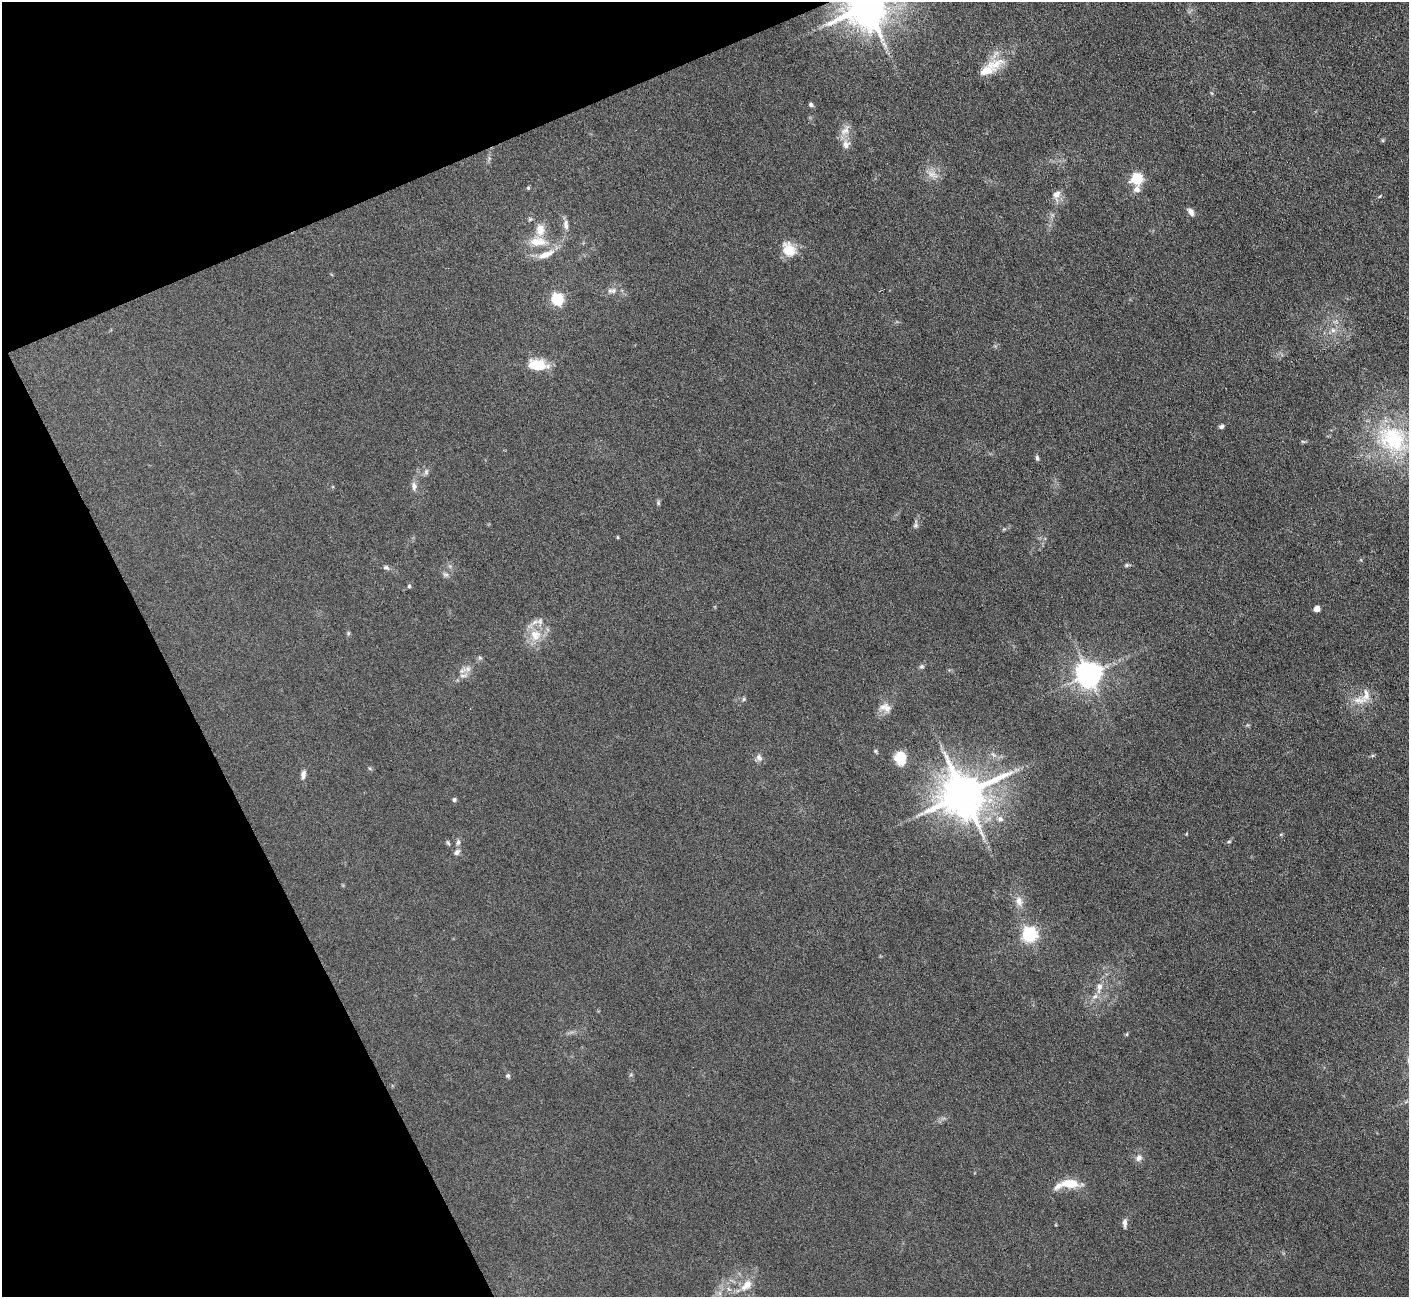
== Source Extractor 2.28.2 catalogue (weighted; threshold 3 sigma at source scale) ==
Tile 5 of 4 x 4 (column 1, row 2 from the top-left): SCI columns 1-1407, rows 2874-4168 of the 5627 x 5613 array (HDU 1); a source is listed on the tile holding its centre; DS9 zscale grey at full resolution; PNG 1411 x 1299 px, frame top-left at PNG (2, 2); no overlay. Shown black and unused: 21% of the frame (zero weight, under 3 of 6 exposures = <1% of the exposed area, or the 3 px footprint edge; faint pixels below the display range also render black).
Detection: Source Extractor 2.28.2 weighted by HDU 2 'WHT'; one run over the whole footprint, this tile lists its part. Background 0.109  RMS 0.0089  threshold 0.0365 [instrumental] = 3 sigma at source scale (4.09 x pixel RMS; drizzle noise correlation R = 1.36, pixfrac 0.8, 0.05/0.05 arcsec/px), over >= 5 px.
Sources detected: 70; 7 inside a brighter listed object's ellipse — not listed separately; the other 63 listed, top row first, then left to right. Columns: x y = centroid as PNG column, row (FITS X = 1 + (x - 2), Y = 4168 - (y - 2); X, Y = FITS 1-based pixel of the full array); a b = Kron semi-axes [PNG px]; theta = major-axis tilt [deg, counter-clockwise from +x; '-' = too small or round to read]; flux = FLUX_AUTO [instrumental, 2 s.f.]
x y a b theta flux
867 6 12 10 26 3300
996 64 29 14 18 17
811 105 6 5 - 1.9
845 131 17 9 45 7.1
1383 140 5 5 - 1
846 144 12 10 -89 6
932 174 18 7 -29 6.3
1137 179 7 6 - 84
528 188 5 4 - 1
1056 194 11 9 39 5.4
1191 212 10 6 -54 3.9
530 219 5 5 - 1.4
566 225 14 6 -83 4.4
538 242 26 13 -2 17
788 250 17 14 -52 17
546 254 27 9 22 11
613 291 9 7 44 3.5
557 299 6 5 - 120
1333 330 7 6 - 2.9
538 365 20 11 -7 25
1221 426 6 5 - 2.1
1393 439 50 38 -34 94
1303 441 6 4 -2 1.1
1037 458 7 4 -76 1.7
426 472 9 6 81 2.3
414 486 12 7 -88 4.2
658 503 7 5 -71 1.4
916 525 6 6 - 1.9
618 537 5 3 - 0.77
1127 565 6 5 - 1.3
386 567 8 6 -26 2.1
445 574 10 5 -13 2.2
409 586 5 5 - 1.2
1317 609 4 4 - 9.4
348 633 6 4 -72 1.1
535 635 17 16 - 16
480 658 6 5 - 1.5
922 666 6 6 - 1.7
468 669 12 9 0 5
1089 674 8 7 - 930
1366 696 19 10 82 9.2
744 699 6 5 - 1.3
883 707 14 9 37 6.4
875 751 5 5 - 1.2
901 757 14 11 -89 19
759 758 10 8 -62 3.5
303 774 11 6 85 3.7
964 794 13 12 - 3800
454 800 5 4 - 1.8
1000 819 9 7 -27 3.9
458 842 9 6 89 2.4
1229 842 6 4 19 1.2
448 843 8 4 -54 1.3
457 852 9 7 45 2.9
1019 901 13 9 -79 6.3
1029 934 6 6 - 210
1099 987 17 7 80 7.7
1127 1034 6 3 72 0.87
508 1076 6 6 - 1.6
1139 1158 9 7 50 3.7
1070 1183 24 11 -2 16
1125 1223 10 5 89 3.4
746 1285 20 11 46 11
Overlapping masked pixels (flux is a lower limit): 1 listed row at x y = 867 6
Isophote crosses this tile's border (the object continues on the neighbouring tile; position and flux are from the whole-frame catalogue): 3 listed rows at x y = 867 6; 1393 439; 746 1285